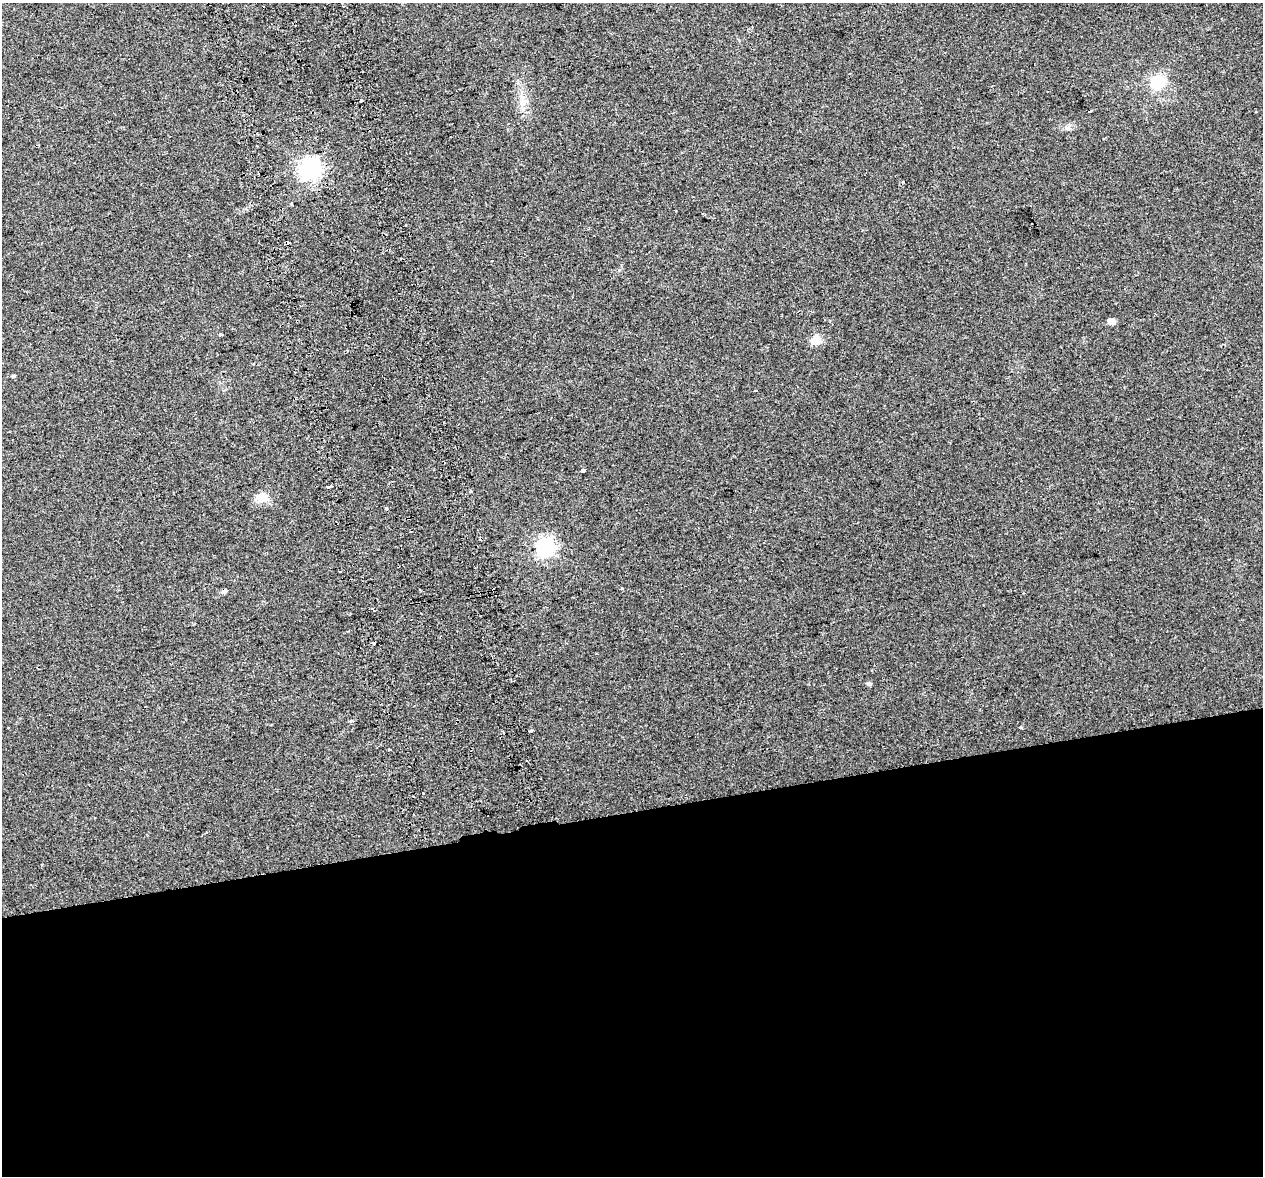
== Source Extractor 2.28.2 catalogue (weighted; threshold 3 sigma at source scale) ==
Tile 15 of 4 x 4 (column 3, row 4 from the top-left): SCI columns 2580-3840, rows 105-1278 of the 5157 x 4856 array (HDU 1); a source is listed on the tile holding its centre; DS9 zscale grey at full resolution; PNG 1265 x 1178 px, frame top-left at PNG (2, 3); no overlay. Shown black and unused: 31% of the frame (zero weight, under 2 of 3 exposures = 3% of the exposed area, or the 3 px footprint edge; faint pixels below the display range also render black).
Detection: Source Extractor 2.28.2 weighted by HDU 2 'WHT'; one run over the whole footprint, this tile lists its part. Background 0.0212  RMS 0.0071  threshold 0.0319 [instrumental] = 3 sigma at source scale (4.5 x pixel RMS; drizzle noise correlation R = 1.50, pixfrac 1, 0.0396/0.0396 arcsec/px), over >= 5 px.
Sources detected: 30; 5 cosmic-ray / hot-pixel residue — not listed; the other 25 listed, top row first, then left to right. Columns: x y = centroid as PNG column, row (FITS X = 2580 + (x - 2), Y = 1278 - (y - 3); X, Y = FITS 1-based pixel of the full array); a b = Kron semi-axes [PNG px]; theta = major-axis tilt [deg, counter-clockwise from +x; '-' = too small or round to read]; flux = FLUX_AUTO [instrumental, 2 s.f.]
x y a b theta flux
1158 82 15 14 - 20
361 100 3 3 - 4.9
522 102 14 9 76 6.3
1068 127 7 4 0 1.8
310 169 8 7 - 360
292 204 4 3 - 1.4
1111 321 5 5 - 8.2
220 335 4 3 - 0.96
816 340 6 5 - 31
13 376 5 4 - 0.84
756 390 3 2 - 0.83
583 470 4 3 - 4.1
328 487 5 3 - 0.83
472 491 3 3 - 2.5
262 497 6 5 - 37
386 508 4 3 - 1.8
545 547 7 7 - 240
622 589 3 3 - 2.1
493 590 4 2 - 1.6
224 592 6 4 23 2.3
372 608 3 3 - 3.1
869 683 5 5 - 1.4
531 731 4 3 - 0.91
389 750 3 3 - 3.2
423 793 3 3 - 1.9
Overlapping masked pixels (flux is a lower limit): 1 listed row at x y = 493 590
Unlisted compact peaks at least as high as the median listed source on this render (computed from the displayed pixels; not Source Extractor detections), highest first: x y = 1021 727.